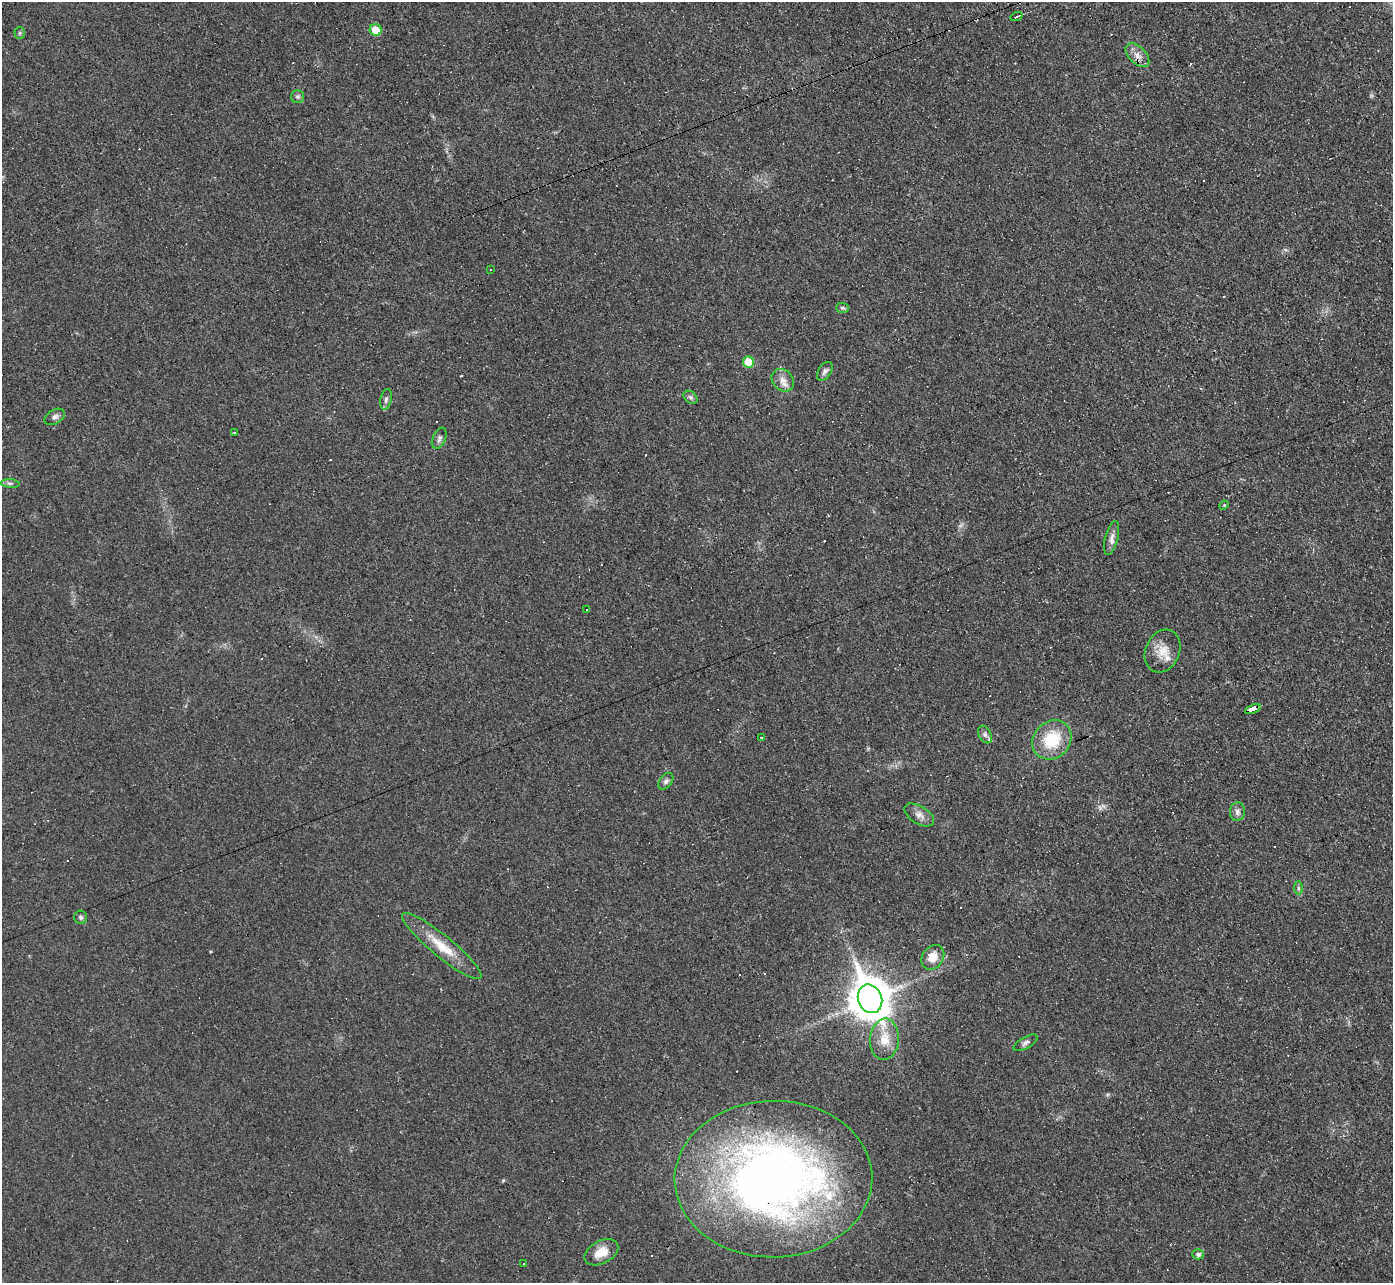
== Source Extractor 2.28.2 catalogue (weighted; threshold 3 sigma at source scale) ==
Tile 10 of 4 x 4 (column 2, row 3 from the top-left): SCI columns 1392-2782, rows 1431-2711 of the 5565 x 5552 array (HDU 1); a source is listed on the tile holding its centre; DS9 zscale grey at full resolution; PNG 1395 x 1285 px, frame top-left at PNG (2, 2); each listed source drawn as its Kron ellipse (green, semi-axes under 4 px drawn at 4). Shown black and unused: <1% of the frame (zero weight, under 3 of 4 exposures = <1% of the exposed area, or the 3 px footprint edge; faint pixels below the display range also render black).
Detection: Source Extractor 2.28.2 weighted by HDU 2 'WHT'; one run over the whole footprint, this tile lists its part. Background 0.0568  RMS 0.005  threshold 0.0223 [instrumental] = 3 sigma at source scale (4.5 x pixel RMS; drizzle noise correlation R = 1.50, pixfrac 1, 0.05/0.05 arcsec/px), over >= 5 px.
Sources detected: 69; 30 cosmic-ray / hot-pixel residue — neither listed nor drawn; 1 inside a brighter listed object's ellipse — not listed separately; the other 38 listed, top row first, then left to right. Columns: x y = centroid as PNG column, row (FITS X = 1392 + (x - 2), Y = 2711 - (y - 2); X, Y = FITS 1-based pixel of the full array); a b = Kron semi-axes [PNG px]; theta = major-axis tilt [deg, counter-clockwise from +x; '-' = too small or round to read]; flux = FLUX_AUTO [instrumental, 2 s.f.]
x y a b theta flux
1016 17 6 3 23 0.88
376 30 6 6 - 9.2
20 33 6 5 - 0.79
1137 55 14 8 -45 3.8
297 97 6 6 - 1.2
491 269 3 3 - 0.76
843 308 6 5 - 0.84
749 362 6 5 - 13
825 371 10 6 56 1.6
783 380 12 10 -45 3.8
691 397 8 5 -42 1.1
386 399 10 5 78 1.4
55 417 11 7 30 2
234 433 3 3 - 0.67
439 438 11 6 68 1.6
10 483 9 4 -5 1.3
1224 505 5 4 - 0.49
1112 538 17 6 76 3
587 610 2 2 - 0.66
1163 651 22 17 67 8.6
1253 709 8 3 20 60
985 734 9 6 -63 1.7
761 738 3 3 - 1.6
1052 740 21 18 46 20
666 781 9 6 51 1.5
1237 812 9 7 86 2
919 815 16 8 -32 3.3
1298 888 7 4 -90 0.95
81 917 6 6 - 1.2
442 946 50 10 -39 14
933 957 13 10 53 6.9
870 999 15 12 -66 1400
884 1039 20 14 86 9.3
1026 1043 13 5 30 1.6
773 1179 99 78 1 380
601 1252 18 11 28 7.4
1198 1254 6 5 - 1.4
524 1263 2 2 - 0.58
Overlapping masked pixels (flux is a lower limit): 1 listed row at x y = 1253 709